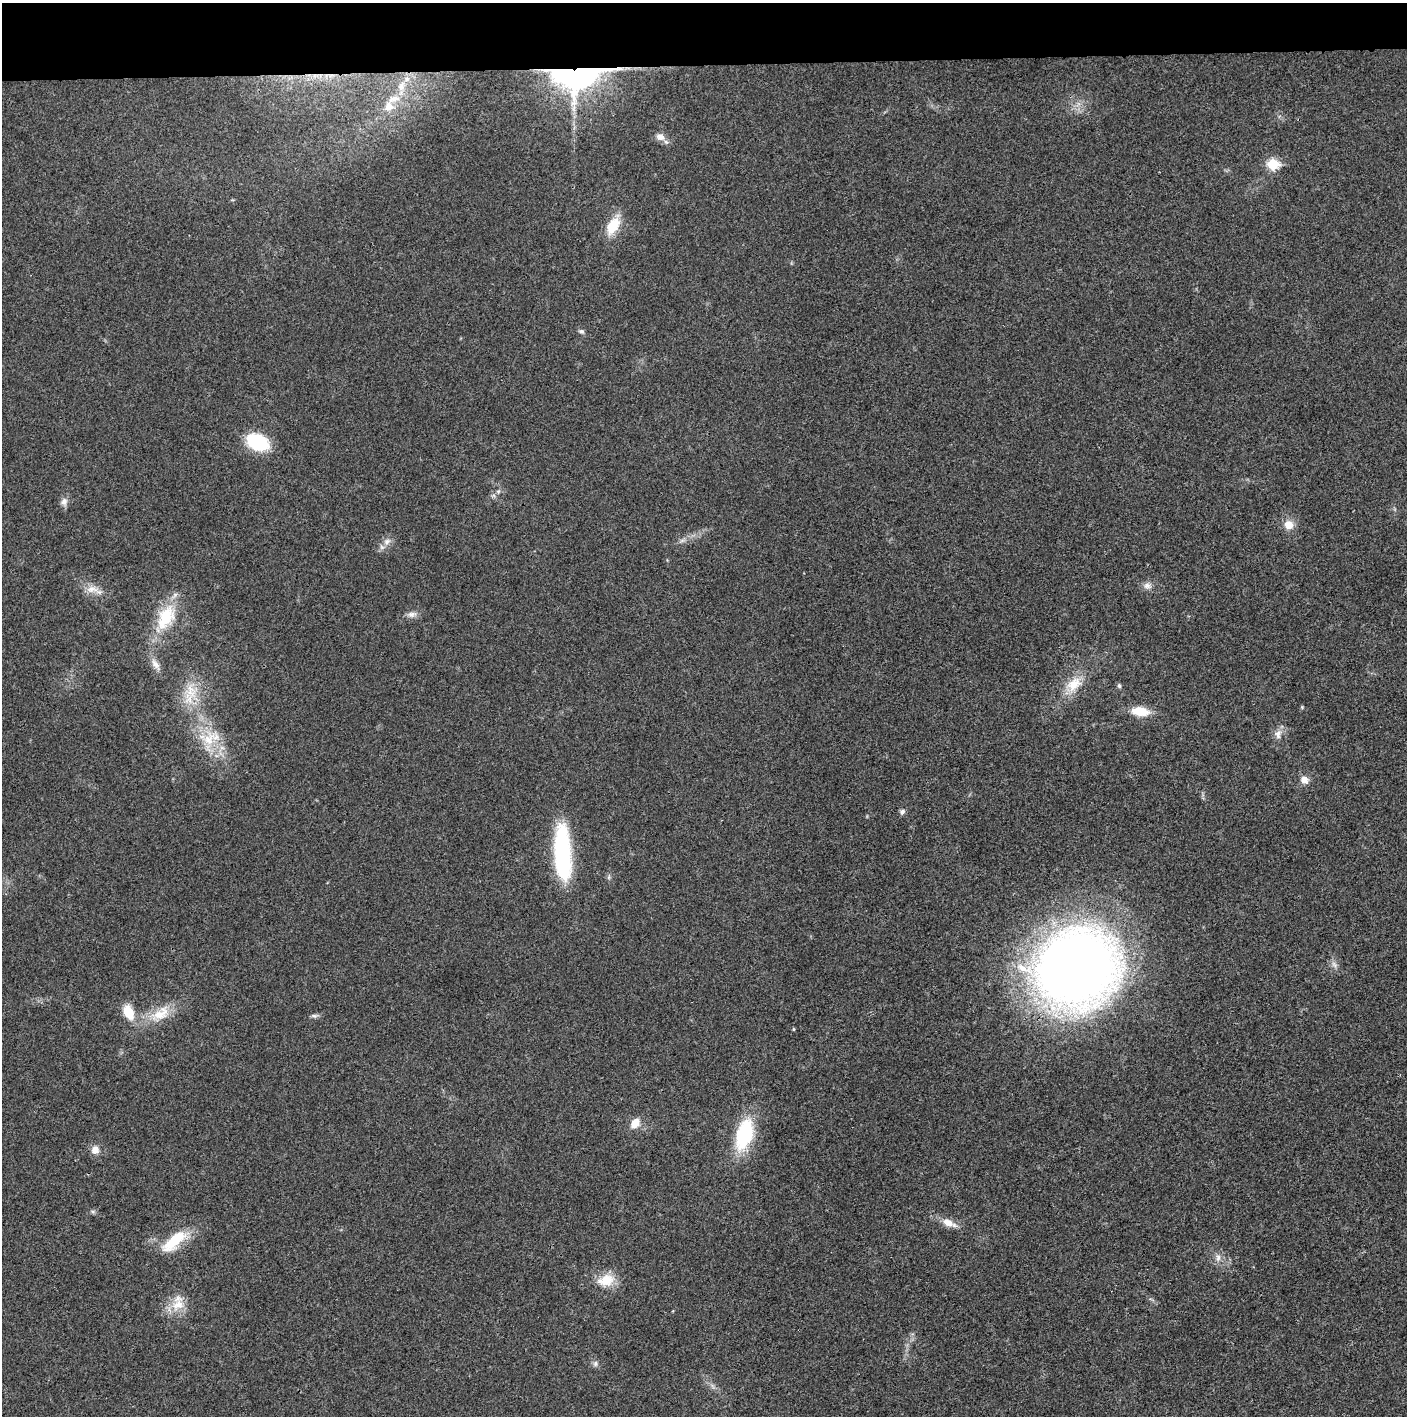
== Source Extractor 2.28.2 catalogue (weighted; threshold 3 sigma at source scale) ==
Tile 2 of 3 x 3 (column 2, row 1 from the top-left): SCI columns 1410-2814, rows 2832-4245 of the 4222 x 4245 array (HDU 1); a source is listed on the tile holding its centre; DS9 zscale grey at full resolution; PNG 1409 x 1418 px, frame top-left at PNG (2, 3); no overlay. Shown black and unused: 4% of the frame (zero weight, under 3 of 4 exposures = <1% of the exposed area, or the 3 px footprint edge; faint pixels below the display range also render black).
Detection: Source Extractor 2.28.2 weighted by HDU 2 'WHT'; one run over the whole footprint, this tile lists its part. Background 0.0189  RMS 0.0041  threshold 0.0185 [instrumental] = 3 sigma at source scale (4.5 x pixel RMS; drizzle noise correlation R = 1.50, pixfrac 1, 0.05/0.05 arcsec/px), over >= 5 px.
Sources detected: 45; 1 inside a brighter object's white glare — not listed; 1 inside a brighter listed object's ellipse — not listed separately; the other 43 listed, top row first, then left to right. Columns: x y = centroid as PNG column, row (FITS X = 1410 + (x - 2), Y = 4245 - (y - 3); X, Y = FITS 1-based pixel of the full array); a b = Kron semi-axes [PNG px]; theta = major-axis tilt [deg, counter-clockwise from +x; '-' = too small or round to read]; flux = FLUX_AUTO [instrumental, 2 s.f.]
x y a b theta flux
575 74 31 18 5 250
401 86 16 10 75 5.6
389 107 16 13 71 6.2
660 137 13 9 -28 2.9
1273 164 7 6 - 26
613 226 22 13 61 10
581 331 8 5 -9 0.85
257 442 22 15 -25 24
498 491 7 5 43 0.89
64 501 11 8 75 2.1
1289 525 10 9 - 5
682 540 7 4 19 0.96
387 541 10 8 27 2.2
1147 586 11 8 2 2.3
92 589 18 10 -3 4.3
412 614 13 7 13 2.1
166 617 38 22 62 19
155 664 18 8 -56 3.2
1074 684 24 16 41 9.2
1119 686 6 5 - 0.79
191 691 26 13 -71 9.8
1302 707 5 4 - 0.45
1140 711 16 9 -6 10
1278 734 14 9 83 2.8
209 740 26 17 58 12
1304 780 11 9 -50 2.9
902 812 7 6 - 1.3
562 853 55 16 -87 54
1334 965 10 6 -50 1.7
1076 967 55 51 3 570
128 1012 18 11 -67 8.5
160 1014 31 16 29 11
314 1016 10 5 -5 1.1
794 1029 5 3 - 0.37
635 1123 11 8 50 5.2
744 1134 32 16 73 30
95 1150 10 9 - 3.2
949 1223 21 9 -23 4.7
174 1241 39 14 40 14
1218 1258 10 7 90 2
605 1280 22 16 15 8.6
178 1305 19 16 33 7.8
595 1364 8 7 - 1.2
Overlapping masked pixels (flux is a lower limit): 1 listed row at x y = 575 74